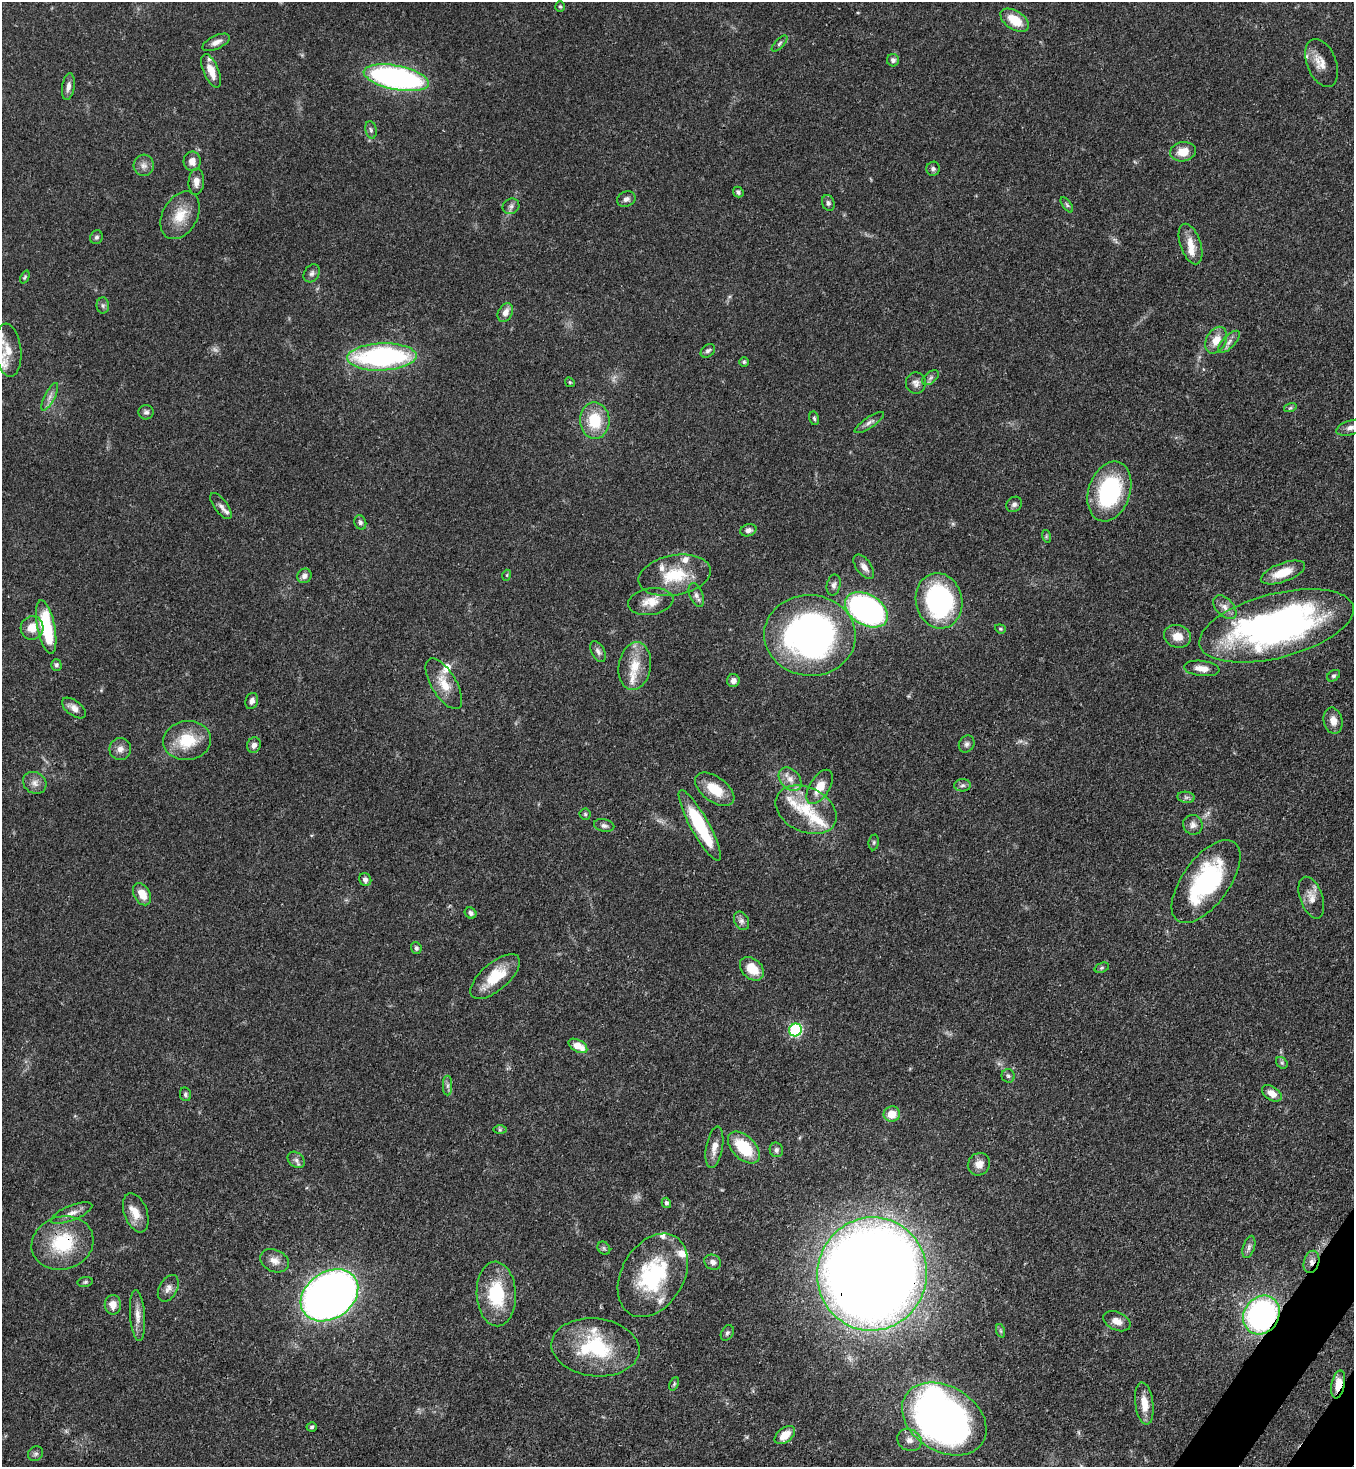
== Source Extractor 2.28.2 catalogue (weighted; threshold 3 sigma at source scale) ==
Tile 6 of 4 x 4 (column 2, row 2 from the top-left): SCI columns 1716-3067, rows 2988-4452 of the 5996 x 5974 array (HDU 1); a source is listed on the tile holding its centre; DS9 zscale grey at full resolution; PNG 1356 x 1469 px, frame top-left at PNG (2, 2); each listed source drawn as its Kron ellipse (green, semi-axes under 4 px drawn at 4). Shown black and unused: <1% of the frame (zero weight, under 3 of 4 exposures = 7% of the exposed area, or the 3 px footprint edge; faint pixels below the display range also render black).
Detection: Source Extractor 2.28.2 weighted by HDU 2 'WHT'; one run over the whole footprint, this tile lists its part. Background 0.0681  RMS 0.0035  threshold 0.0158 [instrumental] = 3 sigma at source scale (4.5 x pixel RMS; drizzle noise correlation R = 1.50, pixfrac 1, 0.05/0.05 arcsec/px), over >= 5 px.
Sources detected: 163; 2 too faint to see at this stretch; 1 inside a brighter object's white glare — neither listed nor drawn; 14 inside a brighter listed object's ellipse — not listed separately; the other 146 listed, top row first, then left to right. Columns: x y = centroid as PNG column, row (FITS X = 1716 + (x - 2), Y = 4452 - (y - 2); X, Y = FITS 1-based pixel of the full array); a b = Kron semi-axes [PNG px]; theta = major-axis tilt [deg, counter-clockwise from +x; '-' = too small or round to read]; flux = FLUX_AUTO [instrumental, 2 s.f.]
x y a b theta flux
560 6 5 4 - 0.47
1015 20 16 9 -34 7.8
216 42 15 6 25 2.2
779 43 10 4 46 0.79
893 60 6 6 - 1.1
1322 63 25 14 -68 4.7
211 71 18 7 -67 4.6
396 78 33 12 -11 94
68 87 14 6 81 1.9
371 130 9 5 -79 0.89
1183 152 13 9 9 5.5
192 161 10 8 -85 2.5
144 165 10 10 - 2
933 169 7 6 - 0.97
196 182 13 8 86 2.6
738 192 5 5 - 0.81
626 199 9 7 21 1.4
828 203 8 6 -72 0.87
1067 205 9 4 -54 0.69
511 206 8 7 - 1.2
180 215 25 17 60 8.2
96 237 7 6 - 0.92
1190 244 21 10 -71 4.9
312 273 10 7 54 1.2
25 277 7 3 65 0.47
103 306 8 6 -89 0.88
505 312 10 7 62 2.7
1216 340 14 9 62 4.3
1229 342 14 6 46 1.7
8 350 27 13 -84 5.2
708 351 8 5 39 0.9
382 357 35 13 2 72
744 362 5 4 - 0.56
931 378 9 5 38 1
570 382 5 4 - 0.42
916 383 10 10 - 1.8
50 397 15 5 63 1.8
1290 408 6 4 18 0.61
146 412 7 7 - 0.98
814 418 7 4 -79 0.67
595 420 18 15 -87 12
869 422 17 5 34 1.4
1350 428 15 7 16 2.1
1109 491 31 21 71 37
1014 504 8 7 - 1.1
221 506 15 6 -53 1.4
360 522 7 5 -68 0.95
748 530 8 6 16 1.4
1046 536 6 4 -73 0.48
864 567 14 7 -53 2.1
1283 573 23 9 20 7.9
507 575 5 3 - 0.35
675 575 36 20 10 15
304 576 7 7 - 1.6
834 585 10 7 77 1.2
696 595 12 6 -69 1.5
939 601 28 23 -78 58
651 602 23 13 9 5.8
1225 607 14 8 -47 2.5
866 610 23 15 -31 94
1276 626 79 32 14 150
46 627 27 8 -78 24
32 628 12 11 - 4.8
1000 629 5 4 - 0.43
810 635 46 40 -4 120
1177 636 14 11 -14 4.4
598 651 11 6 -61 1.4
56 665 5 5 - 1
635 666 24 16 81 8.2
1202 668 18 7 -7 3.3
1334 676 7 5 37 0.71
733 681 6 6 - 1.7
444 684 28 12 -59 6.9
252 701 8 6 69 1.4
74 708 14 7 -38 2.3
1333 721 13 9 -77 3.1
187 741 24 19 7 12
967 744 9 7 57 1.2
254 745 8 6 69 1.6
120 749 11 10 - 2.2
790 779 13 9 -49 3.2
35 783 12 10 -35 2.4
963 785 8 6 2 1
820 787 19 10 58 5.8
715 789 22 12 -36 8.4
1186 797 9 5 -7 0.99
806 810 32 22 -26 15
585 814 6 5 - 0.59
604 825 10 6 -11 1.2
700 825 40 9 -61 23
1193 825 10 9 - 2
874 842 8 5 84 0.6
365 880 6 6 - 1.2
1206 881 48 23 54 44
142 894 12 8 -61 4.9
1311 898 22 11 -70 4
470 913 6 5 - 1.1
742 921 10 7 -64 1.4
416 948 6 5 - 0.83
1102 968 7 4 21 0.65
752 969 14 10 -43 6.7
495 977 30 13 41 11
795 1030 6 6 - 41
578 1046 10 6 -30 5
1282 1063 6 5 - 0.69
1008 1076 7 6 - 0.86
448 1086 10 4 90 1
1272 1093 11 7 -34 3.1
185 1094 7 5 -79 0.77
892 1114 8 7 - 5
500 1130 7 4 0 0.52
714 1147 21 8 80 3.3
744 1147 19 11 -45 15
776 1150 7 6 - 1.2
296 1160 9 7 -41 1.5
979 1164 12 10 49 3.2
666 1203 5 4 - 0.95
72 1213 22 7 22 2.7
136 1213 20 11 -70 4.8
62 1243 31 26 18 20
1249 1247 11 5 72 1.2
604 1248 7 5 -47 0.69
274 1261 15 11 -26 2.9
713 1262 8 7 - 1.7
1311 1262 11 7 74 2.1
872 1274 57 54 79 970
653 1275 45 31 59 34
85 1282 7 5 11 0.65
168 1288 14 9 61 2
496 1294 32 19 -87 19
329 1295 31 23 35 300
113 1305 10 8 90 3.2
138 1315 25 7 -86 3.5
1261 1315 20 17 55 83
1117 1321 14 9 -24 2.8
1001 1331 7 4 -71 0.59
727 1333 8 6 61 0.84
595 1347 44 29 -6 28
674 1384 7 4 66 0.58
1338 1384 14 6 78 5
1144 1404 21 9 -82 5.2
944 1419 45 32 -31 190
312 1427 5 4 - 0.66
785 1435 11 7 38 4.7
909 1440 12 10 -28 2.8
35 1454 8 7 - 0.97
Overlapping masked pixels (flux is a lower limit): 6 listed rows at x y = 62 1243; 1311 1262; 872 1274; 653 1275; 1261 1315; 1338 1384
Isophote crosses this tile's border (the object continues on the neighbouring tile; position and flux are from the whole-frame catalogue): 2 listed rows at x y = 1350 428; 944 1419